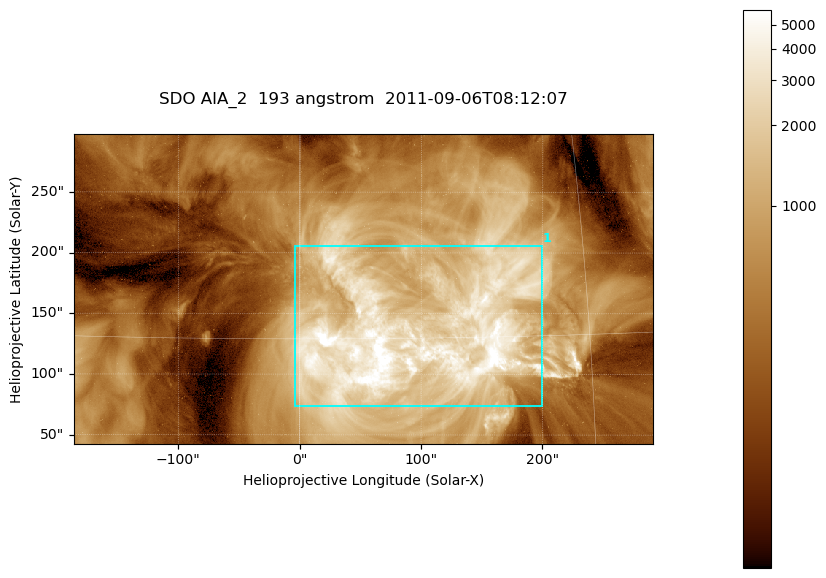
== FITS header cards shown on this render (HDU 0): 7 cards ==
TELESCOP= 'SDO     '           /
INSTRUME= 'AIA_2   '           /
WAVELNTH=                  193 /
WAVEUNIT= 'angstrom'           /
DATE-OBS= '2011-09-06T08:12:07.84' /
CTYPE1  = 'HPLN-TAN'           /
CTYPE2  = 'HPLT-TAN'           /

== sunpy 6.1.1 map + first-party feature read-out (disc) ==
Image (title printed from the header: SDO AIA_2  193 angstrom  2011-09-06T08:12:07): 794 x 424 px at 0.601 arcsec/px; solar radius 952 arcsec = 1584 px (partial field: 4.3% of the solar disc is inside the frame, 100% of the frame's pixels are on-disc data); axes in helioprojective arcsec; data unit not stated in the header (colour bar unlabelled)
Pointing: header CRPIX1/2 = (2043.76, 2047.55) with CRVAL1/2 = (0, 0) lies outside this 794 x 424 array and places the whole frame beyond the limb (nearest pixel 1.3 R_sun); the SolarSoft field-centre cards XCEN/YCEN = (52.16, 170.2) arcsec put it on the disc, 1644 arcsec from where CRPIX/CRVAL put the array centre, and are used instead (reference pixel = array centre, CRVAL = XCEN/YCEN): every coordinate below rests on XCEN/YCEN
Orientation: roll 0.0564 deg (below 1 deg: not rotated)
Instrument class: DISC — disc imager (sunpy class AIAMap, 193 A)
Bright regions (active regions / flare kernels): reference = the on-disc median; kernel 7 px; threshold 5 sigma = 2149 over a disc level ~498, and >= 1.15x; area >= 336 px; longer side >= 5 px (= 3 arcsec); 1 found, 1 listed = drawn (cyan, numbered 1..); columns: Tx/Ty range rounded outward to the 2 arcsec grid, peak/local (2 s.f.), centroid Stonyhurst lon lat
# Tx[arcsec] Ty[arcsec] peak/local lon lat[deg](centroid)
1 -4..200 74..206 17 +6 +15